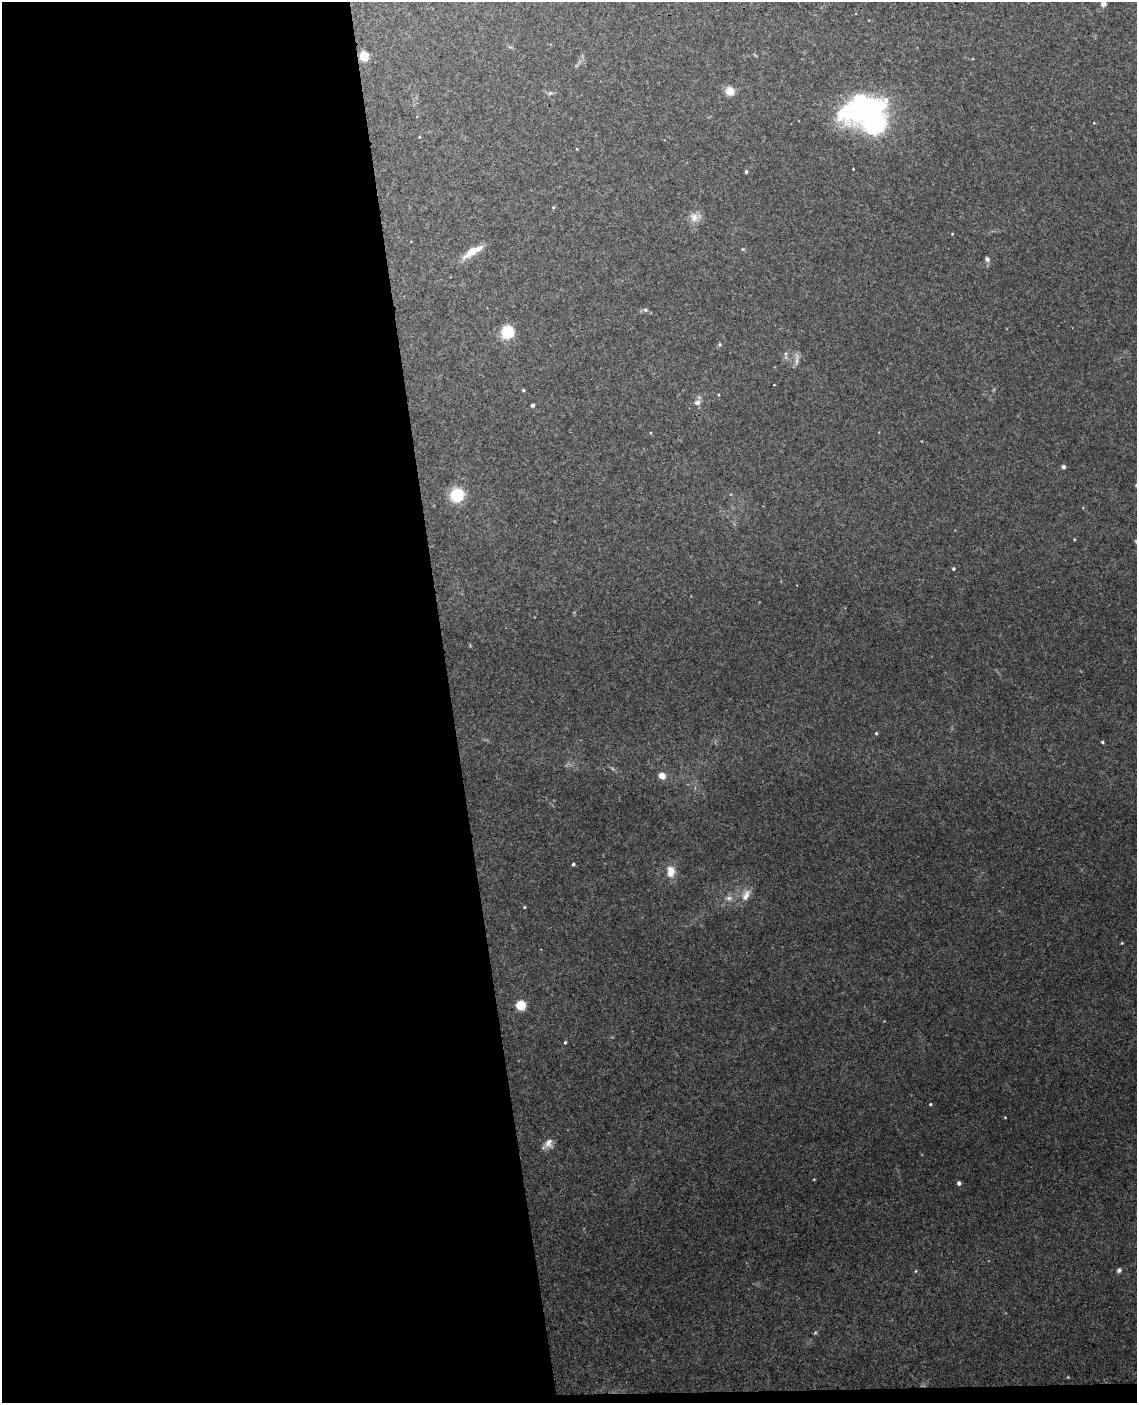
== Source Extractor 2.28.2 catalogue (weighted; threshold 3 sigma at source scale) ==
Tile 9 of 4 x 3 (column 1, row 3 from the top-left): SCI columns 58-1192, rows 242-1642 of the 4652 x 4581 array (HDU 1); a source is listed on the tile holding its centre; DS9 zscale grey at full resolution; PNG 1139 x 1405 px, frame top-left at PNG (2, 2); no overlay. Shown black and unused: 40% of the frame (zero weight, under 3 of 4 exposures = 6% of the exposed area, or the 3 px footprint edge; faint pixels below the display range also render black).
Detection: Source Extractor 2.28.2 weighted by HDU 2 'WHT'; one run over the whole footprint, this tile lists its part. Background 0.0392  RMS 0.004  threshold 0.0181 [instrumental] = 3 sigma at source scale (4.5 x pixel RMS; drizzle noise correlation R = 1.50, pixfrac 1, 0.05/0.05 arcsec/px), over >= 5 px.
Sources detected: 49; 1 inside a brighter object's white glare — not listed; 1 inside a brighter listed object's ellipse — not listed separately; the other 47 listed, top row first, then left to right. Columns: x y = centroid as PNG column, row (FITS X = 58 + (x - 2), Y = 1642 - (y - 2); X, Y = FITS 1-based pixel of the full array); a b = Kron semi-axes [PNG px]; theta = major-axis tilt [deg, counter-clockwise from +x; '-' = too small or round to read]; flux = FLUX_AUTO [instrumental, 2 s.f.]
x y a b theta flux
1103 4 7 6 - 1.5
364 56 7 7 - 7.2
729 91 7 7 - 6.9
550 93 6 5 - 0.69
1094 123 4 3 - 0.24
875 124 27 12 -11 120
577 149 4 3 - 0.28
853 169 2 2 - 0.26
746 172 4 4 - 0.83
553 207 5 4 - 0.44
694 217 14 12 -60 3.7
952 234 4 3 - 0.3
743 249 5 4 - 0.43
472 251 18 7 38 7.4
987 259 6 5 - 1.3
645 310 7 5 -21 0.93
507 332 7 7 - 29
720 344 7 3 -90 0.53
786 354 6 3 -72 0.6
797 359 21 5 87 1.9
523 390 4 3 - 0.52
697 402 8 8 - 1.8
532 405 4 3 - 0.81
1063 467 4 4 - 1.3
1136 485 4 3 - 0.49
457 495 10 9 - 21
1136 541 6 4 -89 0.45
953 569 4 4 - 0.62
876 733 4 4 - 0.47
1102 742 4 3 - 0.55
662 776 6 5 - 4.3
573 864 4 4 - 0.73
671 871 15 11 -85 4.8
746 895 19 9 64 3.9
729 898 10 7 -18 1.8
524 907 4 3 - 0.38
1122 943 4 4 - 0.39
521 1005 6 6 - 11
565 1042 4 3 - 0.54
930 1104 4 3 - 0.45
1005 1117 3 2 - 0.29
548 1144 15 9 44 2.9
959 1183 4 4 - 1.3
1119 1270 6 5 - 0.98
915 1271 5 3 - 0.33
815 1333 6 4 19 0.43
1068 1377 4 3 - 0.33
Isophote crosses this tile's border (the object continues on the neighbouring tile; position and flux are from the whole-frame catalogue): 2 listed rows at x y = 1103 4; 1136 485